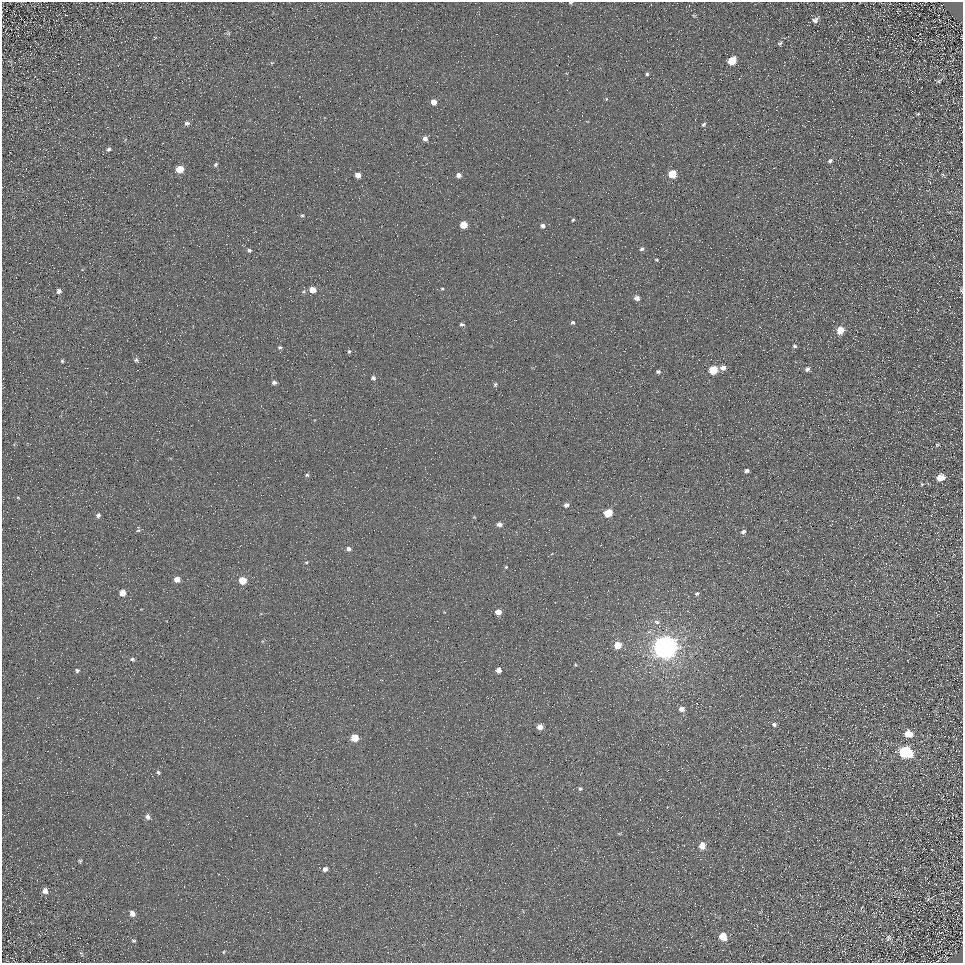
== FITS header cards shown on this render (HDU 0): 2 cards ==
NAXIS1  =                  961
NAXIS2  =                  961

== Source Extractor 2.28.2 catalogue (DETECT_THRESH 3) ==
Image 961 x 961 px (HDU 0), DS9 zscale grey, 1 PNG px = 1 image px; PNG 965 x 965 px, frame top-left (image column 1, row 961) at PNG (2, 2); no overlay
Background 4.73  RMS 8.7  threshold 26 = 3 sigma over >= 5 px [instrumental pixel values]
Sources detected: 106; all 106 listed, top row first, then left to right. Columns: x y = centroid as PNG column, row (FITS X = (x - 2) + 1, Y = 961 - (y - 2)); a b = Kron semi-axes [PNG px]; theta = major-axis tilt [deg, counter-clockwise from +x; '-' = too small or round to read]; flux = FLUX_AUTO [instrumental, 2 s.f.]
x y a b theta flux
571 3 4 3 - 990
694 16 6 4 -43 750
815 20 9 7 29 2300
228 33 6 5 - 960
912 37 2 2 - 420
154 38 5 3 - 450
780 43 7 4 28 1000
732 61 6 5 - 15000
272 63 5 4 - 670
647 74 3 3 - 940
939 81 6 5 - 890
606 99 5 3 - 520
433 102 5 5 - 4800
918 114 5 4 - 690
187 123 7 6 - 1600
704 124 6 4 46 920
960 127 2 2 - 290
425 138 6 5 - 2800
108 149 7 5 24 1400
830 161 7 5 40 1500
216 164 6 5 - 1100
180 169 6 5 - 12000
672 174 5 5 - 16000
358 175 5 4 - 4200
458 175 5 5 - 2700
302 215 5 4 - 780
573 220 5 3 - 690
463 225 5 5 - 10000
543 226 5 5 - 1700
642 249 6 5 - 1200
249 250 5 4 - 1400
656 260 4 3 - 630
82 270 5 3 - 390
442 289 4 4 - 590
312 290 6 5 - 7100
961 290 5 4 - 600
59 291 5 5 - 1800
304 291 6 3 71 830
637 298 5 5 - 3100
573 322 5 5 - 1100
462 324 5 4 - 1400
840 330 5 5 - 12000
795 346 5 5 - 1200
280 347 5 5 - 1000
349 351 5 4 - 1000
136 360 6 5 - 1200
62 361 4 4 - 780
723 368 6 5 - 3400
807 369 6 5 - 2000
713 370 6 5 - 21000
658 372 5 4 - 1200
373 378 5 5 - 1500
274 382 6 5 - 1600
495 384 6 5 - 1000
937 445 6 4 14 780
747 471 5 4 - 1700
307 475 6 4 18 1100
940 478 7 6 - 7400
922 484 4 4 - 590
18 498 5 4 - 590
566 505 6 5 - 2100
608 513 6 5 - 18000
98 515 6 5 - 1700
474 517 5 3 - 480
499 524 6 5 - 3000
138 530 7 5 68 1000
743 532 6 5 - 1700
349 549 5 4 - 2100
306 562 5 3 - 650
506 567 4 4 - 590
177 579 5 5 - 4800
242 580 5 5 - 13000
122 593 5 5 - 6900
697 593 5 4 - 1300
498 612 5 5 - 5200
657 622 9 6 -19 2200
418 632 2 2 - 220
263 641 5 3 - 520
618 645 6 5 - 11000
665 647 8 7 - 870000
132 659 6 5 - 1200
575 665 5 4 - 580
77 670 6 5 - 1200
499 670 5 4 - 3500
682 709 6 5 - 3400
774 724 7 6 - 1600
540 727 6 5 - 4800
908 734 7 7 - 8500
355 738 5 5 - 12000
905 752 8 7 - 72000
158 772 5 4 - 970
580 789 6 5 - 1200
148 817 8 7 - 2500
619 833 6 4 0 610
702 846 6 6 - 7200
80 861 6 5 - 860
789 866 3 2 - 590
325 869 6 5 - 2200
45 891 7 6 - 2800
928 899 6 4 20 800
132 913 7 6 - 3100
723 936 7 6 - 12000
888 938 9 6 65 1600
133 941 6 5 - 930
223 952 5 3 - 490
81 953 7 4 -57 880
At the frame edge (FLAGS 8, measured only in part): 2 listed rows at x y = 571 3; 961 290